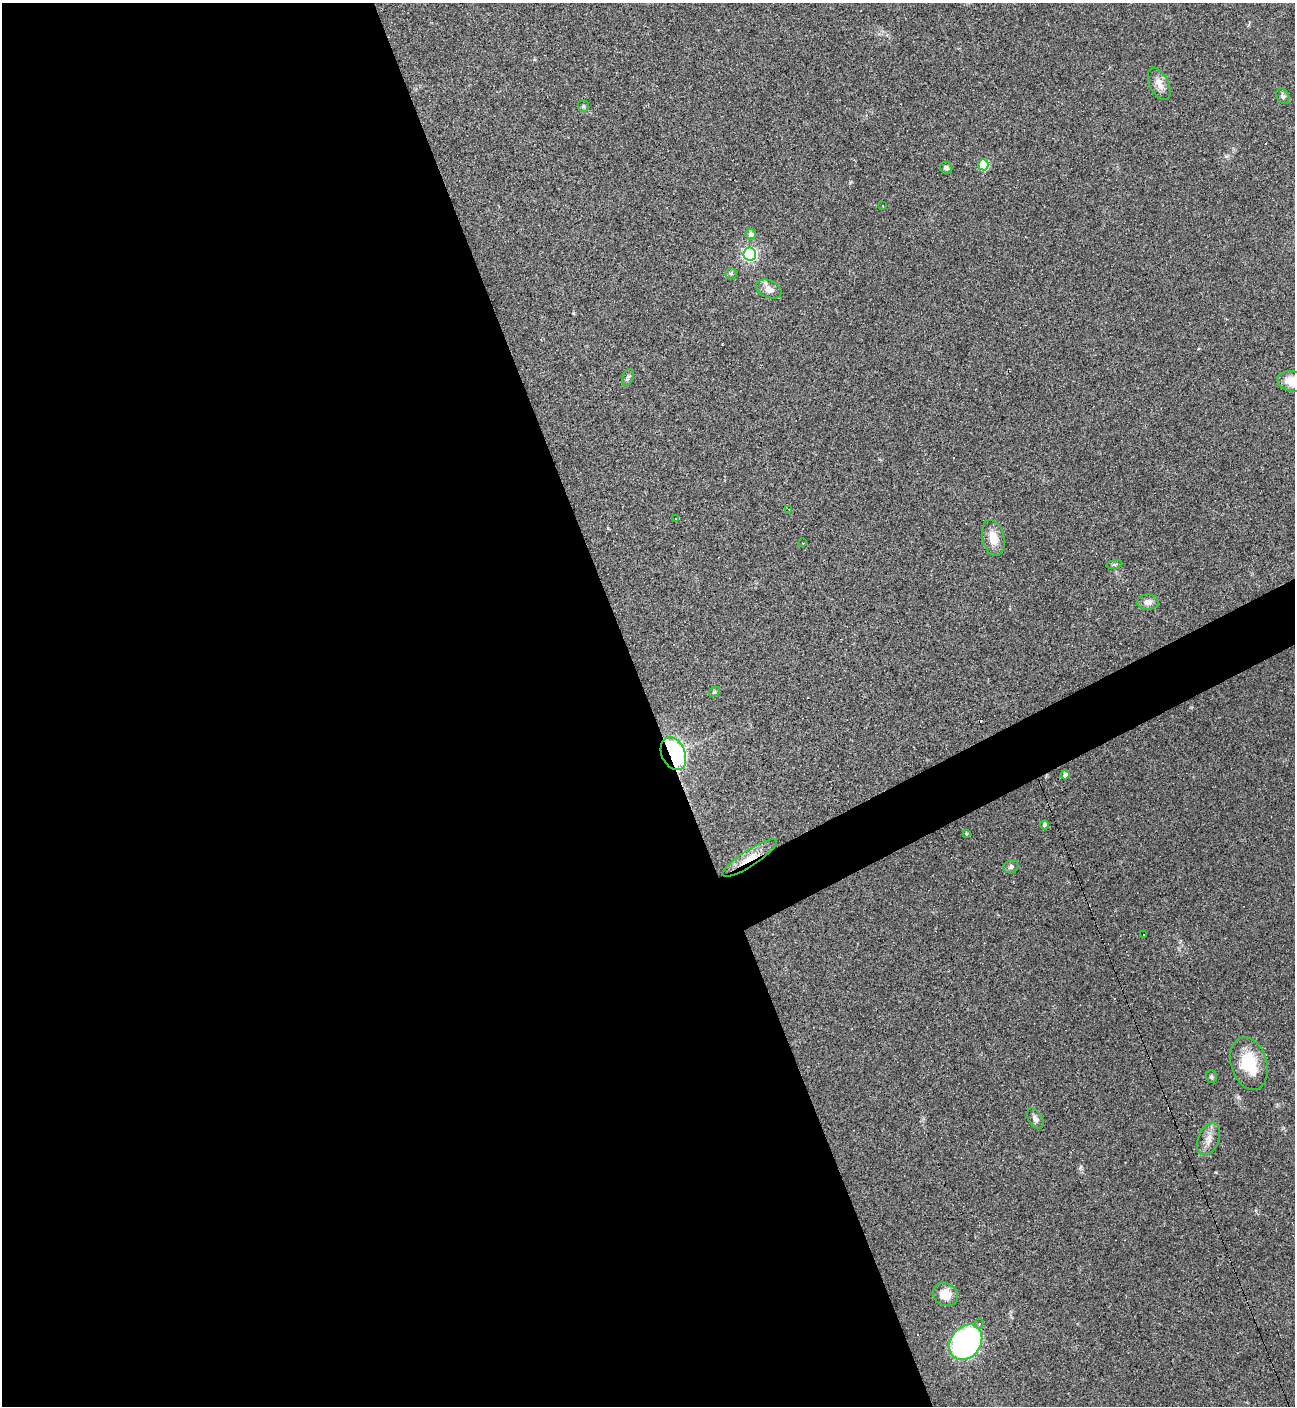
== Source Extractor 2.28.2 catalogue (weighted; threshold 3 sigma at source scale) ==
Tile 9 of 4 x 4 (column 1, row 3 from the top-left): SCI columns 282-1574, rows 1405-2808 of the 5603 x 5615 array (HDU 1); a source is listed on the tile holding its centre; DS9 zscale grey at full resolution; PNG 1297 x 1408 px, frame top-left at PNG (2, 3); each listed source drawn as its Kron ellipse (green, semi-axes under 4 px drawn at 4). Shown black and unused: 52% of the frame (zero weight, under 3 of 4 exposures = <1% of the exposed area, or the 3 px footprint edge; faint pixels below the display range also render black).
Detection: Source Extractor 2.28.2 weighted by HDU 2 'WHT'; one run over the whole footprint, this tile lists its part. Background 0.0486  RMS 0.0051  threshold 0.0231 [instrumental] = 3 sigma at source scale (4.5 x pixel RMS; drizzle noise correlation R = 1.50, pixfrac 1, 0.05/0.05 arcsec/px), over >= 5 px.
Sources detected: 44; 10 cosmic-ray / hot-pixel residue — neither listed nor drawn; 1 inside a brighter listed object's ellipse — not listed separately; the other 33 listed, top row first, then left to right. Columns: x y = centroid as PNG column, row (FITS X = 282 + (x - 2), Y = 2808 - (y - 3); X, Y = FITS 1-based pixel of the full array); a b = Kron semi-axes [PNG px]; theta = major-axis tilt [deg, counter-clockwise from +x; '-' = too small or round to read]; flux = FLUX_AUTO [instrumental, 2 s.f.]
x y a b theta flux
1159 84 17 9 -64 4.3
1283 96 8 6 -64 1.2
583 106 6 5 - 0.8
983 165 5 5 - 25
946 168 6 5 - 1.3
883 206 3 2 - 0.68
751 234 5 5 - 1.8
750 254 6 6 - 100
731 273 6 5 - 0.89
769 289 13 8 -24 3.6
628 377 8 5 69 1.2
1293 381 16 10 -11 11
789 510 3 3 - 3.7
675 519 3 3 - 0.82
993 538 18 11 -76 7.4
803 543 3 2 - 0.47
1114 564 8 4 8 0.9
1148 602 11 7 1 3.3
714 692 6 4 43 0.68
673 754 17 12 -67 100
1065 775 4 4 - 2.6
1044 825 4 4 - 1.4
966 834 3 3 - 0.62
750 858 32 8 33 8.2
1011 867 8 6 28 1.3
1144 935 3 3 - 1.2
1249 1064 27 18 -73 19
1211 1077 6 5 - 0.93
1035 1119 11 7 -59 2
1209 1139 17 10 68 4.5
945 1295 13 11 -31 6.8
979 1324 5 4 - 0.98
966 1342 19 15 55 99
Overlapping masked pixels (flux is a lower limit): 2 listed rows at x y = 673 754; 750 858
Isophote crosses this tile's border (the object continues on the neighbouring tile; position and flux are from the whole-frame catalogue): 1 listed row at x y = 1293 381